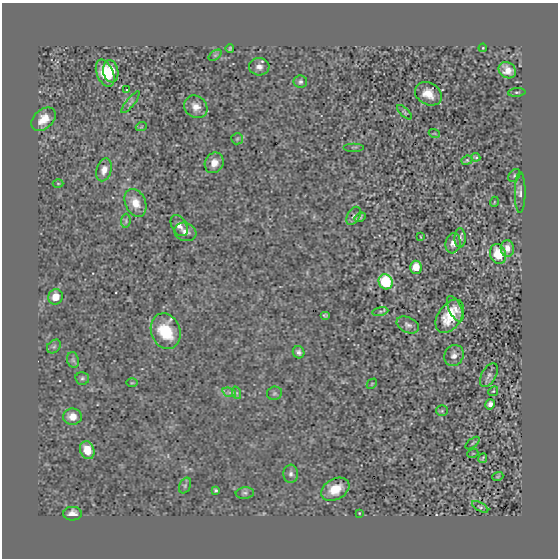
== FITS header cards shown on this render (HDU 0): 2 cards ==
NAXIS1  =                  556 /
NAXIS2  =                  556 /

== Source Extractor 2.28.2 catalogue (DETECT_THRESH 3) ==
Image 556 x 556 px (HDU 0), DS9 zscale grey, 1 PNG px = 1 image px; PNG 560 x 560 px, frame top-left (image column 1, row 556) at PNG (2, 3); each listed source drawn as its Kron ellipse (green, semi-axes under 4 px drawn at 4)
Background -4.81e-07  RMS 0.0014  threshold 0.00409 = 3 sigma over >= 5 px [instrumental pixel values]
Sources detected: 75; all 75 listed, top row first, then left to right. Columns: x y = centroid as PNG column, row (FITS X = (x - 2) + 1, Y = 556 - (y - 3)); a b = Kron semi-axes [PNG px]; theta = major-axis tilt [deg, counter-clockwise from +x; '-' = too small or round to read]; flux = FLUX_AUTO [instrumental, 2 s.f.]
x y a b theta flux
483 48 4 3 - 0.082
230 49 4 3 - 0.13
215 55 7 4 36 0.14
259 67 10 8 -4 0.53
507 70 9 7 -34 0.8
111 71 11 7 -80 1.7
105 73 14 8 -67 2.2
300 82 7 6 - 0.22
126 90 3 2 - 0.059
517 92 9 3 4 0.15
428 94 14 11 -30 1.3
130 102 13 3 52 0.21
196 107 12 10 -38 0.77
404 112 9 4 -44 0.17
43 119 14 9 42 1.2
141 127 5 3 - 0.09
434 133 5 3 - 0.08
237 139 6 5 - 0.18
354 147 10 2 0 0.098
476 157 5 3 - 0.12
467 160 5 4 - 0.13
214 163 10 9 - 0.86
104 170 11 7 74 0.62
514 175 7 5 50 0.18
58 183 5 3 - 0.084
520 192 20 5 90 0.45
494 202 5 3 - 0.066
135 203 14 10 -66 1.2
353 216 10 6 59 0.28
360 217 6 4 32 0.11
126 221 7 4 84 0.15
179 226 11 7 -58 0.53
185 232 11 9 -18 0.62
421 237 3 2 - 0.054
460 238 10 5 90 0.23
453 243 10 7 81 0.52
507 248 8 6 -88 0.72
498 254 10 8 -71 1.8
416 267 6 5 - 1.2
386 282 8 6 -58 5.1
55 297 8 7 - 1.1
455 309 14 6 -65 0.49
380 311 8 4 9 0.2
325 315 5 3 - 0.12
450 316 18 11 56 2.3
408 325 12 7 -26 0.38
166 331 18 14 -69 3.6
54 346 8 6 41 0.19
299 352 6 5 - 0.27
454 355 11 9 62 0.49
73 360 8 6 -75 0.19
489 375 13 7 59 0.35
82 378 7 6 - 0.19
132 383 6 4 1 0.1
372 384 6 3 45 0.084
493 391 5 4 - 0.099
229 392 7 4 -18 0.23
237 393 6 4 -71 0.16
274 393 7 6 - 0.21
490 404 5 4 - 0.42
442 411 5 5 - 0.13
72 417 9 8 - 0.94
472 443 8 2 40 0.098
87 450 9 7 -70 1.5
473 453 5 3 - 0.074
483 458 5 3 - 0.1
291 474 9 7 -87 0.31
498 476 6 3 20 0.11
185 486 8 5 64 0.21
335 489 15 10 30 1.7
216 490 3 3 - 0.14
245 493 9 5 5 0.23
480 507 9 4 -30 0.15
359 513 3 3 - 0.059
72 514 9 7 3 0.67